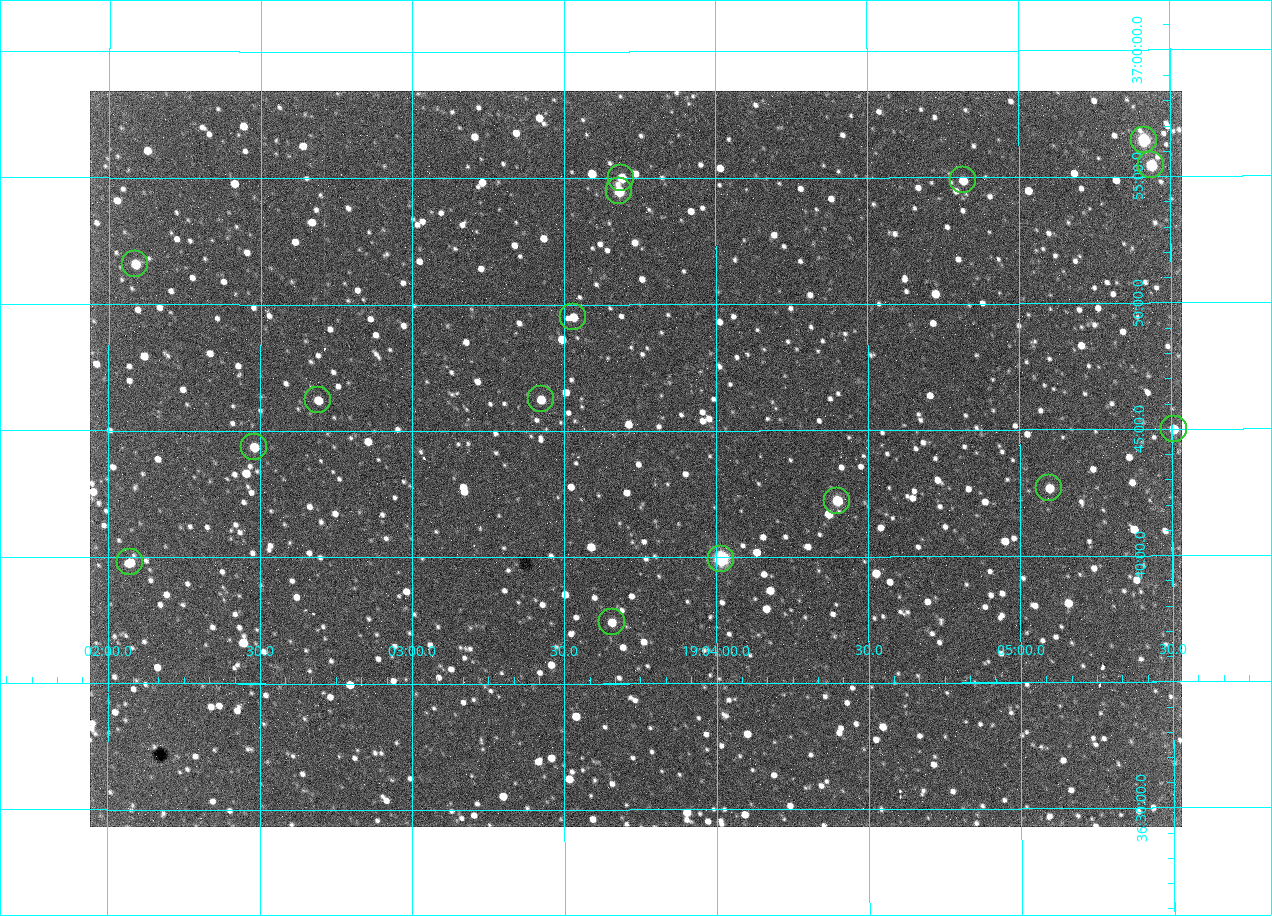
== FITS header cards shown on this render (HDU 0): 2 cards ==
NAXIS1  =                 1092 /fastest changing axis
NAXIS2  =                  736 /next to fastest changing axis

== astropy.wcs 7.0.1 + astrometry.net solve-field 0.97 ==
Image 1092 x 736 px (HDU 0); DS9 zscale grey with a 90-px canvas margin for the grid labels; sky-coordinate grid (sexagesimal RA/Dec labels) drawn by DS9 from the SOLVED WCS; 16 Tycho-2 reference stars matched to detected sources circled (green)
Header WCS: none
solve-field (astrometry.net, Tycho-2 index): SOLVED blind (the file carries no WCS)
Solved WCS: RA---TAN-SIP/DEC--TAN-SIP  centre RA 19:03:44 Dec +36:44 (285.93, +36.73 deg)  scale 2.37 arcsec/px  FOV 43.2' x 29.1'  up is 0 deg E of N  parity flipped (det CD > 0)
(file carries no celestial WCS; the grid is the blind solution)
Tycho-2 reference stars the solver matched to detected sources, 16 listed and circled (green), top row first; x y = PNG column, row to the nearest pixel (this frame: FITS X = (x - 90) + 1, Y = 736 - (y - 91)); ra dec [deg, ICRS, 3 dp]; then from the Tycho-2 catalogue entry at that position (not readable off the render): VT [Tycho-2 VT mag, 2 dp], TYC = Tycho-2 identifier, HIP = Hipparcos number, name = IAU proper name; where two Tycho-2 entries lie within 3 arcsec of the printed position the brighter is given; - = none
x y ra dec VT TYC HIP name
1144 140 286.353 +36.941 8.32 2652-644-1 93748 -
1151 165 286.360 +36.924 9.83 2652-14-1 - -
621 178 285.922 +36.917 10.48 2652-1249-1 - -
963 180 286.204 +36.915 10.94 2652-350-1 - -
619 191 285.920 +36.908 9.57 2652-218-1 - -
135 264 285.522 +36.860 10.88 2651-1921-1 - -
573 317 285.882 +36.825 10.95 2652-329-1 - -
541 399 285.856 +36.771 11.11 2652-1253-1 - -
318 400 285.672 +36.770 11.14 2651-2527-1 - -
1174 429 286.377 +36.750 10.72 2652-110-1 - -
254 447 285.620 +36.739 11.03 2651-1906-1 - -
1049 488 286.274 +36.711 10.88 2652-1070-1 - -
837 501 286.100 +36.704 10.14 2652-1649-1 - -
721 559 286.004 +36.666 8.52 2652-1368-1 - -
130 562 285.518 +36.663 10.71 2651-2245-1 - -
612 622 285.914 +36.624 11.11 2652-845-1 - -